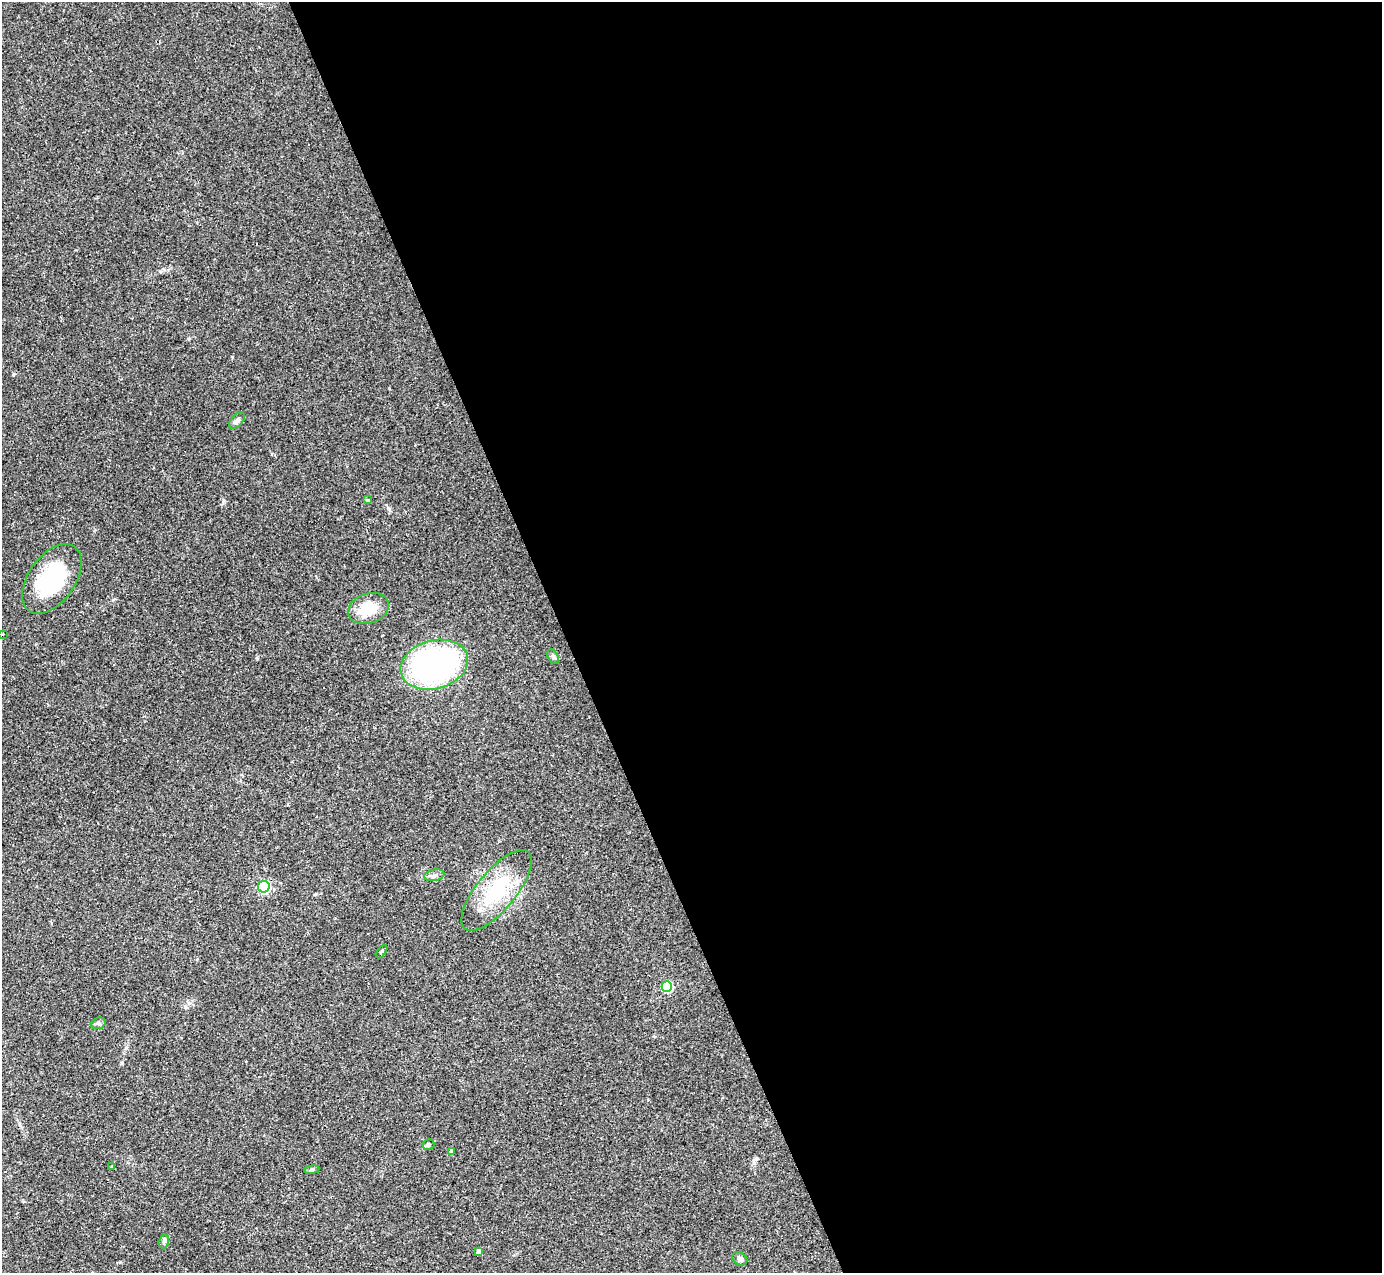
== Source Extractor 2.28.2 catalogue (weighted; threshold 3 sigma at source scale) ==
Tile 8 of 4 x 4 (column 4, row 2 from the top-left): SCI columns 4139-5518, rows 2816-4086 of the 5518 x 5503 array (HDU 1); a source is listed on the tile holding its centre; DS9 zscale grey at full resolution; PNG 1384 x 1275 px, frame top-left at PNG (2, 2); each listed source drawn as its Kron ellipse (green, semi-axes under 4 px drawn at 4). Shown black and unused: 59% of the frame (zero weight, under 2 of 3 exposures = <1% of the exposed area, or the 3 px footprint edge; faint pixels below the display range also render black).
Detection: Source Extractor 2.28.2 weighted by HDU 2 'WHT'; one run over the whole footprint, this tile lists its part. Background 0.0882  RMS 0.006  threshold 0.0271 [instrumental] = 3 sigma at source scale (4.5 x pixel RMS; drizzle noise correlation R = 1.50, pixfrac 1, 0.05/0.05 arcsec/px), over >= 5 px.
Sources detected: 20; all 20 listed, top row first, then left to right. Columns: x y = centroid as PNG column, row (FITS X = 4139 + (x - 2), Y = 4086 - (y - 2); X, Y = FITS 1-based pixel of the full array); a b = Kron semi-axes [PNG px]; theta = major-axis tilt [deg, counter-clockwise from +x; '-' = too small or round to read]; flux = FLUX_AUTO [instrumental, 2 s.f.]
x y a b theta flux
237 420 10 5 45 1.8
367 500 4 3 - 1.3
52 579 39 23 55 53
368 609 21 15 19 16
2 634 3 2 - 1
553 657 7 5 -62 1.3
434 665 34 24 16 140
434 875 10 5 11 2.1
264 887 6 6 - 67
496 890 50 19 50 34
382 952 8 3 53 0.81
667 987 5 5 - 39
98 1023 7 5 19 1.3
428 1144 6 5 - 1
452 1151 4 4 - 1.7
112 1166 4 3 - 1.6
312 1170 8 4 8 0.95
164 1241 7 5 74 1.2
479 1252 4 4 - 3.1
740 1259 8 6 -33 1.6
Isophote crosses this tile's border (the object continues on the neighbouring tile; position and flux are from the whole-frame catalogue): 1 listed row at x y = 2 634
Unlisted compact peaks at least as high as the median listed source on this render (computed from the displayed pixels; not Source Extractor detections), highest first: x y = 224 501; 257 658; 13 375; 232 357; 122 1063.